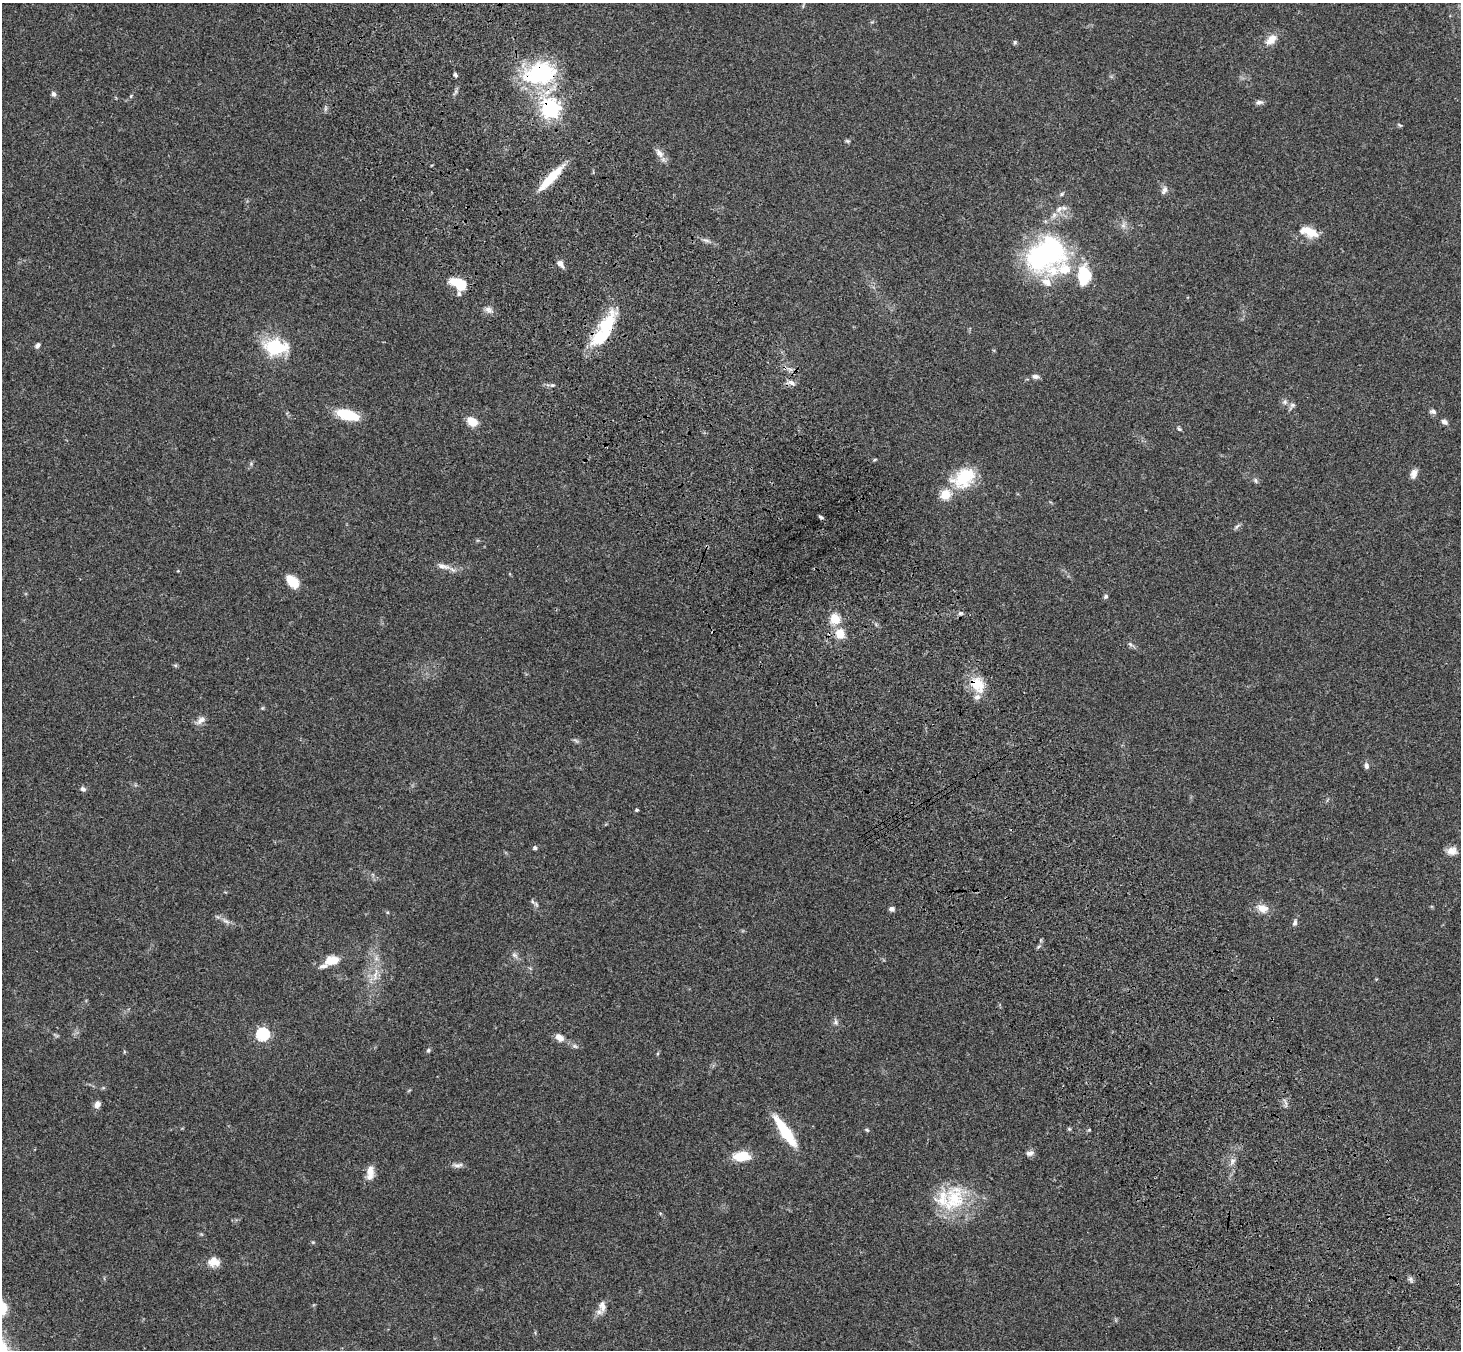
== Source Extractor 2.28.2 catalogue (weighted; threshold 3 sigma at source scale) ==
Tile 6 of 4 x 4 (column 2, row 2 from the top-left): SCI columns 1565-3023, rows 3066-4413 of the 6043 x 5998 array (HDU 1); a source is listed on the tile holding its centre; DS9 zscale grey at full resolution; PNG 1463 x 1352 px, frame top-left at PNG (2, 3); no overlay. Shown black and unused: <1% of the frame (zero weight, under 3 of 4 exposures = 6% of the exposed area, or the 3 px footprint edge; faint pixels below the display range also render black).
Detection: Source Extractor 2.28.2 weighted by HDU 2 'WHT'; one run over the whole footprint, this tile lists its part. Background 0.0413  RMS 0.005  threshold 0.0225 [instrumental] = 3 sigma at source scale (4.5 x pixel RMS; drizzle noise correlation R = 1.50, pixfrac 1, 0.05/0.05 arcsec/px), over >= 5 px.
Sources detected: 96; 2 inside a brighter object's white glare — not listed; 11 inside a brighter listed object's ellipse — not listed separately; the other 83 listed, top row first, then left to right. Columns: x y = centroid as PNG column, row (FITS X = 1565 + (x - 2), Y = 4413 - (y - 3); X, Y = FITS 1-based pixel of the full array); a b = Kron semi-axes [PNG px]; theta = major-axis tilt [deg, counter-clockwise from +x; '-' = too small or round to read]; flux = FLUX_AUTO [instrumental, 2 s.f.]
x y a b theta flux
1271 39 16 10 43 5.2
1015 42 6 4 -90 0.68
540 74 38 25 11 48
455 75 5 4 - 0.82
53 94 7 5 -71 1.4
131 96 6 4 72 0.58
1259 102 10 6 15 1.4
550 108 7 6 - 240
1400 125 7 3 -36 0.57
847 141 7 5 -20 0.68
659 153 15 8 -51 3.1
552 177 34 10 47 13
1164 190 11 6 58 1.9
1062 194 6 4 48 0.75
1059 209 11 6 57 2.4
1123 225 7 6 - 1.5
1309 232 22 10 -20 8.5
706 240 11 4 -9 1.4
1046 254 56 40 32 74
560 264 11 6 -55 2.3
1084 273 17 13 -64 17
459 284 19 11 -30 12
488 310 10 6 -31 2
607 324 43 18 56 21
38 345 7 5 51 1.3
275 347 10 7 -3 52
1035 376 9 6 -6 1.6
792 383 11 6 -26 1.9
1285 402 7 6 - 1.3
1292 405 7 6 - 1.3
1433 411 9 6 -14 1.3
347 415 25 11 -16 14
472 422 10 7 -30 8.3
1444 422 8 5 -32 1.7
1179 429 6 4 -26 0.7
875 460 5 3 - 0.51
1414 474 12 8 71 2.5
964 478 33 22 35 20
1255 480 7 5 -72 0.99
945 494 5 5 - 31
821 517 6 4 -28 0.87
1237 526 9 4 48 0.98
443 566 21 7 -15 3.5
292 581 14 9 -43 8.9
1106 596 6 5 - 0.93
960 613 6 5 - 0.97
835 619 5 5 - 33
840 634 11 11 - 6.5
1130 644 7 5 -44 0.92
175 665 6 4 -19 0.62
978 685 24 16 -58 11
201 720 13 7 36 2.7
1366 766 8 6 -84 1.5
83 789 7 6 - 1.3
637 810 4 3 - 0.73
535 848 5 4 - 1.1
1452 851 12 10 10 3.8
536 904 11 4 -40 1.2
1262 908 14 10 -21 4.9
892 909 6 5 - 1.6
226 921 12 5 -26 1.9
1295 923 8 5 75 1.2
514 955 9 6 -26 1.4
332 961 17 11 13 7.7
375 975 21 5 80 4.2
836 1022 9 7 -82 1.4
263 1034 6 6 - 68
559 1037 12 8 -40 3.5
575 1046 7 5 -21 1.1
428 1050 6 5 - 0.76
97 1104 9 7 65 2.3
1069 1129 5 4 - 0.63
867 1130 6 4 -23 0.67
785 1132 40 10 -56 19
1030 1153 11 7 8 1.9
742 1156 16 9 5 12
1232 1161 10 4 77 1.5
458 1165 15 5 7 1.8
370 1172 18 8 86 4.8
954 1200 42 27 69 27
214 1262 15 12 3 4.7
1410 1279 8 5 -62 1.2
602 1306 14 8 -82 2.8
Overlapping masked pixels (flux is a lower limit): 5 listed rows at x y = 540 74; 550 108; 552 177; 607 324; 978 685
Unlisted compact peaks at least as high as the median listed source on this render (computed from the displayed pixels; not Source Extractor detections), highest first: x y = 552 385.